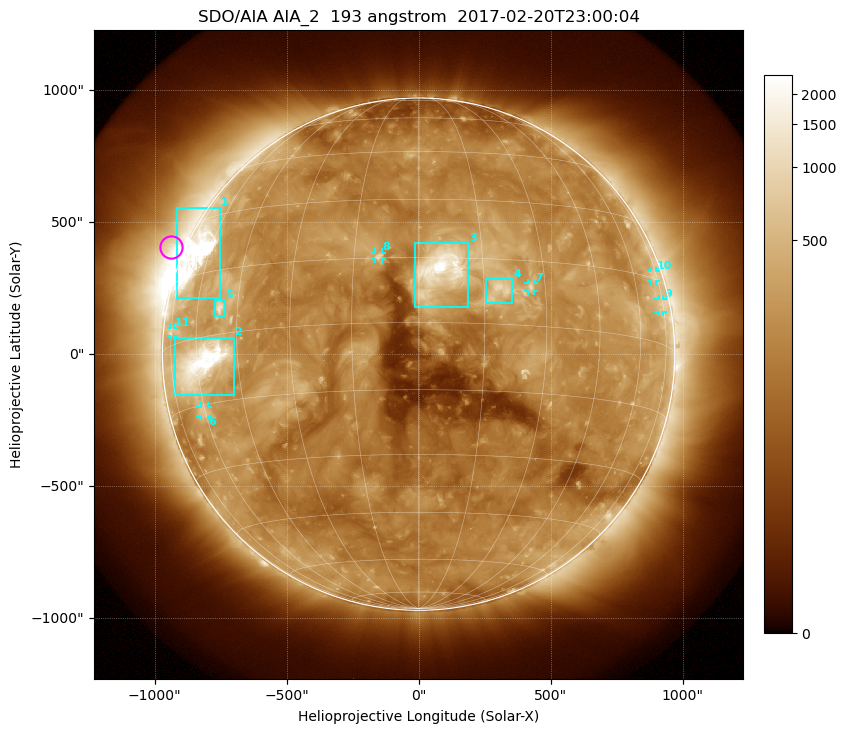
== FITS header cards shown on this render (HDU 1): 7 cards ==
TELESCOP= 'SDO/AIA'
INSTRUME= 'AIA_2'
WAVELNTH=                  193
WAVEUNIT= 'angstrom'
DATE-OBS= '2017-02-20T23:00:04.84'
CTYPE1  = 'HPLN-TAN'
CTYPE2  = 'HPLT-TAN'

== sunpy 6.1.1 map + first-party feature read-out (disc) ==
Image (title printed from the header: SDO/AIA AIA_2  193 angstrom  2017-02-20T23:00:04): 1024 x 1024 px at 2.4 arcsec/px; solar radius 970 arcsec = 404 px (full disc in frame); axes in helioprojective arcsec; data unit not stated in the header (colour bar unlabelled)
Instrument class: DISC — disc imager (sunpy class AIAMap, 193 A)
Bright regions (active regions / flare kernels): reference = the median radial profile (limb darkening/brightening removed); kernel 9 px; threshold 5 sigma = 378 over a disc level ~184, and >= 1.15x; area >= 12 px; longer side >= 10 px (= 24 arcsec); searched inside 0.97 R_sun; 11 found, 11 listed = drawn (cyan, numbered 1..; 6 of them under ~33 arcsec drawn as corner ticks so the feature stays visible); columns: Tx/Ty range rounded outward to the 5 arcsec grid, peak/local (2 s.f.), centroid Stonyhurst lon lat
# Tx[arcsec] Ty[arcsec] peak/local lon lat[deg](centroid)
1 -920..-750 210..555 18 -65 +20
2 -925..-700 -155..65 17 -58 -6
3 -15..190 180..420 19 +5 +12
4 255..355 190..285 5.4 +18 +8
5 -770..-735 145..205 6.3 -51 +6
6 -825..-800 -235..-200 3.2 -61 -16
7 415..440 240..270 4 +26 +9
8 -165..-140 360..385 4.2 -9 +15
9 910..930 160..210 3.1 +73 +9
10 880..900 275..315 3 +72 +16
11 -940..-925 70..100 3.1 -74 +3
Off-limb structures (1.02-1.3 R_sun): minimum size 162 px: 7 found; the strongest spans PA ~30..105 deg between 1.02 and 1.3 R_sun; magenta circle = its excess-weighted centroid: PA ~65 deg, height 1.06 R_sun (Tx ~-940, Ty ~405 arcsec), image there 3.7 x the reference